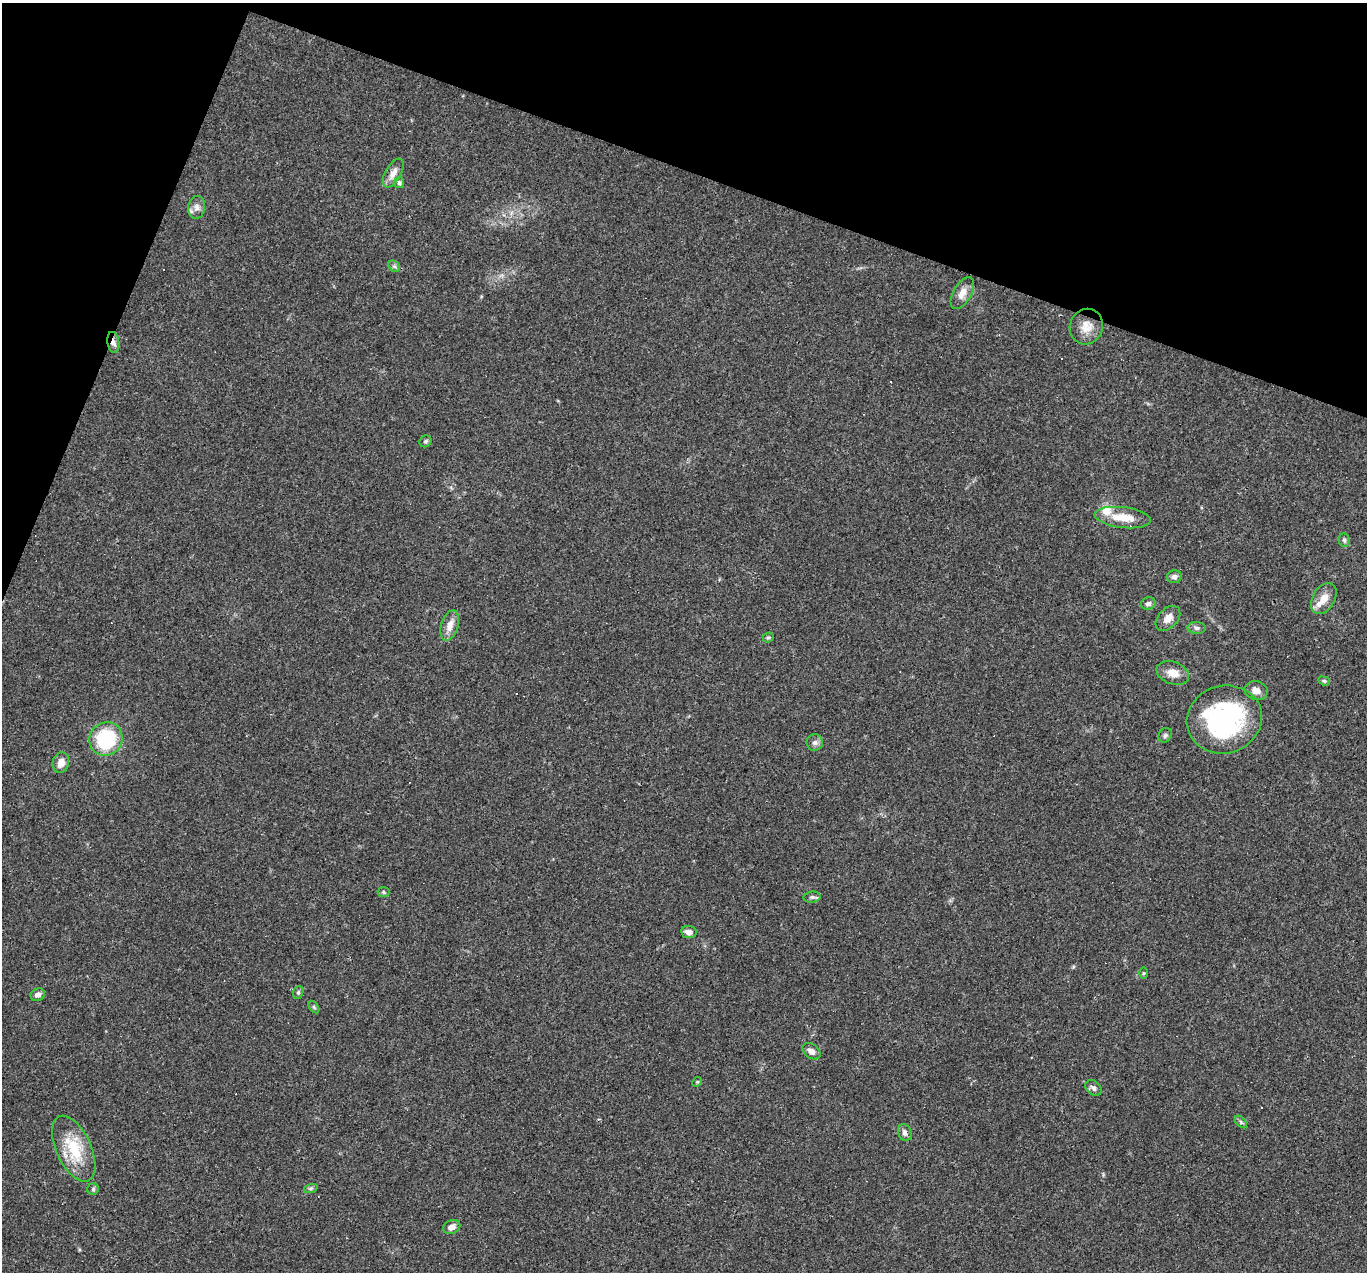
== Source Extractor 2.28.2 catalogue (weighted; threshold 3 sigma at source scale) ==
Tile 2 of 4 x 4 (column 2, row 1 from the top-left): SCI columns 1366-2730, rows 4073-5342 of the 5459 x 5474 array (HDU 1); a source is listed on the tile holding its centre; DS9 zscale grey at full resolution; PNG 1369 x 1274 px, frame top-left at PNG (2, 3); each listed source drawn as its Kron ellipse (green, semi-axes under 4 px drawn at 4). Shown black and unused: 18% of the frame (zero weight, under 3 of 4 exposures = <1% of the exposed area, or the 3 px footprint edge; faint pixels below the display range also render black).
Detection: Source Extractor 2.28.2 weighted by HDU 2 'WHT'; one run over the whole footprint, this tile lists its part. Background 0.0574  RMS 0.0051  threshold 0.0231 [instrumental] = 3 sigma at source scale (4.5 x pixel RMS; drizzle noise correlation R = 1.50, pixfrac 1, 0.05/0.05 arcsec/px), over >= 5 px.
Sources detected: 49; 6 cosmic-ray / hot-pixel residue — neither listed nor drawn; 2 inside a brighter listed object's ellipse — not listed separately; the other 41 listed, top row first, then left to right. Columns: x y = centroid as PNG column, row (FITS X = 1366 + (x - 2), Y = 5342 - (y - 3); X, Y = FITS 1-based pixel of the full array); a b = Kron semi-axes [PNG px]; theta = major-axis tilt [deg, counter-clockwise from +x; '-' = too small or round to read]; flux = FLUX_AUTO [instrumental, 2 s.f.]
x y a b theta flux
393 173 16 7 60 4.2
399 182 5 5 - 0.92
197 207 11 8 81 2.9
394 266 6 5 - 1.2
962 293 18 9 61 4.7
1086 327 18 16 64 7.1
113 343 11 6 -81 2.4
426 441 6 5 - 0.96
1123 518 28 10 -6 9.8
1344 540 7 5 -78 1.2
1174 577 7 6 - 2
1324 598 17 11 59 6.1
1148 603 7 6 - 1.8
1168 618 14 9 45 4.7
450 625 16 8 73 5.3
1197 628 9 6 -2 1.6
768 637 5 5 - 0.81
1173 673 17 11 -20 5.9
1324 681 6 4 -21 0.74
1256 691 12 9 -15 3.5
1224 719 38 33 17 78
1165 735 7 6 - 1.2
106 739 17 16 - 37
815 742 8 8 - 1.8
61 763 10 8 74 4.3
383 892 6 5 - 0.82
812 897 8 5 8 1.3
689 932 8 6 -8 2.7
1143 973 6 4 89 0.63
298 992 6 5 - 0.85
38 995 7 6 - 2.2
314 1007 7 3 -53 0.71
811 1051 10 7 -37 3
697 1082 5 4 - 0.57
1093 1088 9 6 -41 1.8
1241 1122 7 4 -46 1
905 1133 8 6 -68 2.2
74 1149 35 17 -65 22
311 1188 7 4 18 0.99
93 1189 6 5 - 0.87
452 1227 9 6 25 3
Overlapping masked pixels (flux is a lower limit): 1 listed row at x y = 113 343